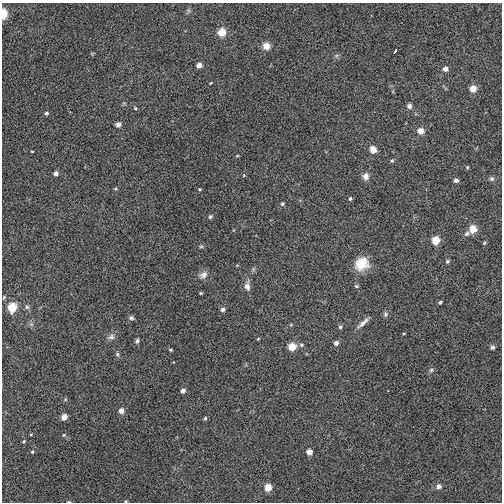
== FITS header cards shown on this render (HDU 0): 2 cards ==
NAXIS1  =                  500
NAXIS2  =                  500

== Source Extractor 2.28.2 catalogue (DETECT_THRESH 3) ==
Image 500 x 500 px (HDU 0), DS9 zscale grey, 1 PNG px = 1 image px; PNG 504 x 504 px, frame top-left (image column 1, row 500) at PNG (2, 3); no overlay
Background 0.00383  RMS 0.081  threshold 0.243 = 3 sigma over >= 5 px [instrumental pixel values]
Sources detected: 71; all 71 listed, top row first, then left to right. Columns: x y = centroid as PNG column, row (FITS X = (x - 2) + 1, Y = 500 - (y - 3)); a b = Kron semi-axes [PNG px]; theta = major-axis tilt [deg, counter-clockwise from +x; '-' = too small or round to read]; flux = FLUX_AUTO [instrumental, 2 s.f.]
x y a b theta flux
3 14 6 4 86 220
222 32 5 5 - 130
266 46 8 8 - 42
395 51 4 2 - 8.3
199 65 5 4 - 32
445 69 5 4 - 28
473 89 5 5 - 76
409 106 6 6 - 15
135 108 4 4 - 6.1
46 113 5 4 - 9.5
118 124 6 5 - 18
420 131 5 5 - 59
373 150 5 5 - 72
32 151 3 2 - 3.8
237 156 5 3 - 5
392 161 5 4 - 7
467 167 4 4 - 5.1
56 173 4 4 - 20
244 175 4 3 - 3.7
366 176 8 7 - 31
492 179 6 6 - 12
456 180 5 4 - 16
199 189 4 3 - 4.9
350 198 4 4 - 8.7
282 204 4 4 - 9.3
210 217 6 5 - 10
473 229 5 5 - 110
467 234 7 6 - 14
435 240 5 5 - 140
484 243 6 3 46 6.3
201 246 6 4 1 7.4
447 261 5 4 - 9.9
362 264 16 13 34 110
253 269 7 4 -72 8.3
203 275 12 8 28 31
247 286 12 7 -89 32
356 286 6 5 - 8.2
201 293 4 3 - 5.9
4 297 5 3 - 5.6
440 302 4 3 - 10
12 307 6 5 - 210
27 307 6 6 - 11
223 309 5 5 - 16
385 314 7 6 - 11
131 318 7 6 - 13
363 323 18 5 42 28
340 327 4 4 - 9.3
404 333 4 2 - 4.2
111 337 10 7 19 22
258 339 4 3 - 4.4
137 341 5 4 - 12
336 343 5 5 - 20
301 345 7 5 -3 10
292 347 5 5 - 120
492 347 6 5 - 10
171 350 4 3 - 5.8
117 354 6 5 - 9.3
431 370 5 5 - 10
183 391 4 4 - 21
121 411 5 5 - 37
64 417 5 4 - 49
205 418 5 4 - 7.7
31 434 4 3 - 4.2
64 435 4 4 - 5.5
24 441 4 3 - 5.8
32 452 4 3 - 6.4
309 452 5 4 - 48
438 486 6 5 - 25
268 487 5 5 - 94
126 501 4 3 - 4.6
69 502 4 2 - 3.9
At the frame edge (FLAGS 8, measured only in part): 3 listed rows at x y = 3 14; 126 501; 69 502